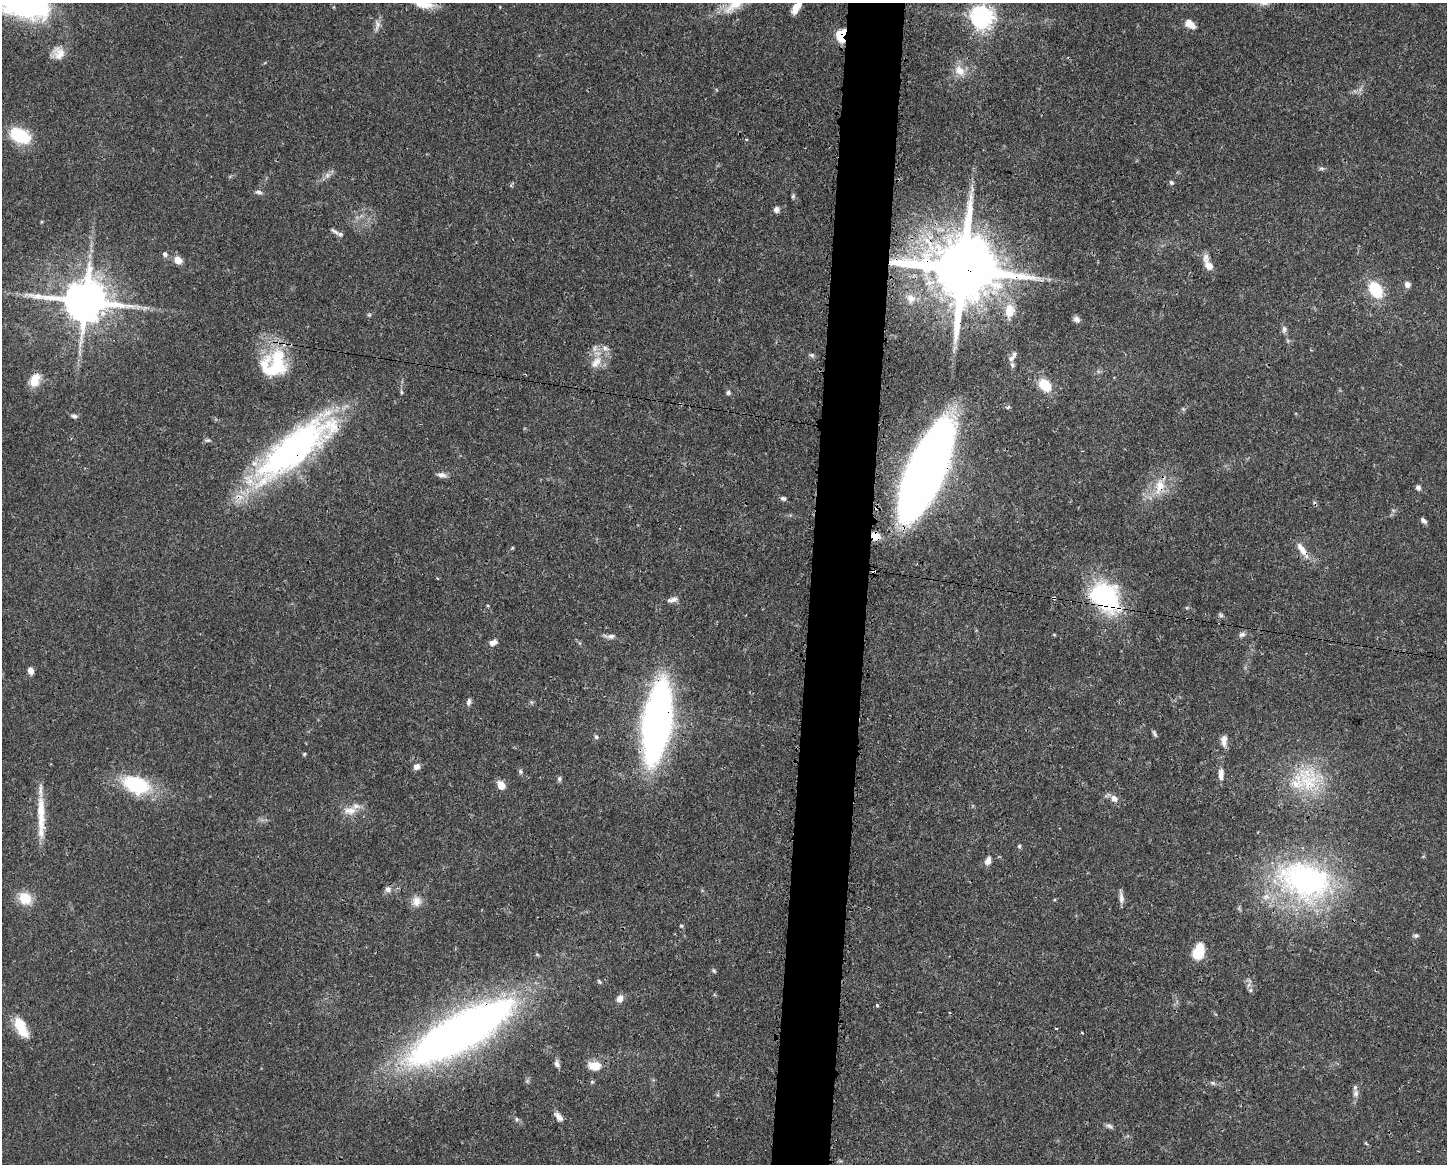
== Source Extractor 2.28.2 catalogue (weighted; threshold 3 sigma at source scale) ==
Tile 5 of 3 x 4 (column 2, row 2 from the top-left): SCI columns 1561-3005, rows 2323-3484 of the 4681 x 4647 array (HDU 1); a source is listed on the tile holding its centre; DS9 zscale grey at full resolution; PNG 1449 x 1166 px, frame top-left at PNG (2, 3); no overlay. Shown black and unused: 4% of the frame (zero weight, under 3 of 4 exposures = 1% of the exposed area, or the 3 px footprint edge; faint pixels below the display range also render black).
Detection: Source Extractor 2.28.2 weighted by HDU 2 'WHT'; one run over the whole footprint, this tile lists its part. Background 0.0413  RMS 0.0028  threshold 0.0125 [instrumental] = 3 sigma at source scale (4.5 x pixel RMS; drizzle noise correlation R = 1.50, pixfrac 1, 0.05/0.05 arcsec/px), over >= 5 px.
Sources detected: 121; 3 cosmic-ray / hot-pixel residue — not listed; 7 inside a brighter listed object's ellipse — not listed separately; the other 111 listed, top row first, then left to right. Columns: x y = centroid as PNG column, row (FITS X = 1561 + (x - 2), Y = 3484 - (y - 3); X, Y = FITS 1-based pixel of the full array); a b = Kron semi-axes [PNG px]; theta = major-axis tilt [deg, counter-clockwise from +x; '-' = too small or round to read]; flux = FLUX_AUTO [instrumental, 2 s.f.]
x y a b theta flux
735 4 38 14 40 8.3
424 5 26 9 -6 4.2
796 8 14 7 56 3.2
982 17 9 9 - 150
1190 24 13 8 -37 2.6
377 25 18 7 85 1.7
841 35 11 7 72 9.6
58 53 17 16 - 3.5
960 71 17 12 -47 3.6
20 135 21 13 -25 15
746 139 4 3 - 0.34
1321 168 9 4 0 0.56
327 175 8 6 21 1.1
1171 183 6 5 - 0.59
511 185 6 3 74 0.42
972 188 14 4 -80 1.2
258 192 10 5 -10 0.8
793 196 7 5 68 0.48
776 210 8 7 - 1.1
335 231 13 4 -33 0.74
165 254 7 6 - 0.86
178 260 8 7 - 3
1208 264 19 7 -67 3.5
962 269 20 18 -16 3300
1407 284 7 7 - 1.2
1375 290 20 13 -62 10
911 298 15 12 -79 3.3
85 301 13 12 - 1200
137 307 10 6 -13 1.2
1009 311 20 13 85 4.8
369 315 5 5 - 0.4
1077 319 9 7 -43 1.1
1284 329 10 7 82 1
1288 341 6 4 -72 0.44
79 352 7 5 -89 0.69
812 355 8 5 -26 0.59
1011 358 9 6 48 1.1
596 362 22 11 49 4.2
275 365 38 27 65 20
35 380 17 11 68 4.4
1045 384 12 9 -44 9.3
401 392 7 4 -82 0.45
728 393 7 6 - 0.64
1008 407 6 4 44 0.38
1183 409 5 5 - 0.41
74 416 8 6 -7 0.81
208 440 8 5 5 0.58
294 448 106 31 39 91
925 471 71 21 66 530
441 475 12 6 -7 1.3
1160 486 24 13 80 6
1418 487 6 5 - 0.91
783 498 7 5 -19 0.64
1423 520 8 5 -43 0.82
876 536 8 7 - 3.6
512 548 5 4 - 0.28
1302 550 25 8 -55 3.3
1105 597 39 28 -47 34
672 600 15 6 14 1.4
1221 615 8 5 -27 0.54
1054 634 5 3 - 0.26
1242 634 9 6 19 0.9
610 636 17 6 -3 1.4
493 642 10 6 15 1.4
31 671 7 6 - 1.7
469 702 10 5 75 0.9
531 702 6 4 -71 0.39
657 723 46 15 82 250
1154 733 9 4 -63 0.61
596 737 6 5 - 0.55
1224 740 15 7 88 1.9
304 754 5 4 - 0.36
416 767 8 7 - 1.5
520 771 7 5 -72 0.57
1221 774 15 7 87 1.9
559 779 7 5 90 0.6
1308 779 42 29 -73 18
136 785 32 19 -18 19
501 785 8 6 -56 3.4
1114 799 10 8 -45 1.8
350 811 21 10 2 3.4
41 814 54 9 -89 8.2
1019 846 5 5 - 0.41
988 861 10 7 69 1.6
1305 881 74 50 -18 70
388 889 9 8 - 1.2
1121 897 17 5 -84 1.4
25 898 18 16 -38 5.2
416 901 14 12 71 2.7
681 926 5 4 - 0.36
1416 936 7 5 15 0.62
1198 952 15 10 68 8.5
714 971 7 4 -42 0.45
599 981 7 4 -54 0.43
1250 990 6 6 - 0.61
620 998 9 7 55 1.6
877 1005 3 3 - 0.85
920 1012 3 2 - 0.23
21 1027 26 12 -63 7.3
1056 1028 3 2 - 0.4
461 1032 92 26 30 270
1082 1033 3 2 - 0.37
557 1064 9 6 -72 1
595 1066 16 11 -4 4
592 1082 5 5 - 0.4
1213 1083 6 4 -71 0.45
1356 1093 10 8 89 1.4
558 1117 12 7 -47 1.7
517 1119 5 5 - 0.48
1109 1126 11 5 -32 0.81
1366 1143 6 4 -54 0.34
Overlapping masked pixels (flux is a lower limit): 11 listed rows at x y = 841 35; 962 269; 85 301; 294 448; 925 471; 1160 486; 876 536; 1302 550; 1105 597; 657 723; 461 1032
Isophote crosses this tile's border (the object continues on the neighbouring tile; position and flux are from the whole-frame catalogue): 3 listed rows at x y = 735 4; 424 5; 796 8